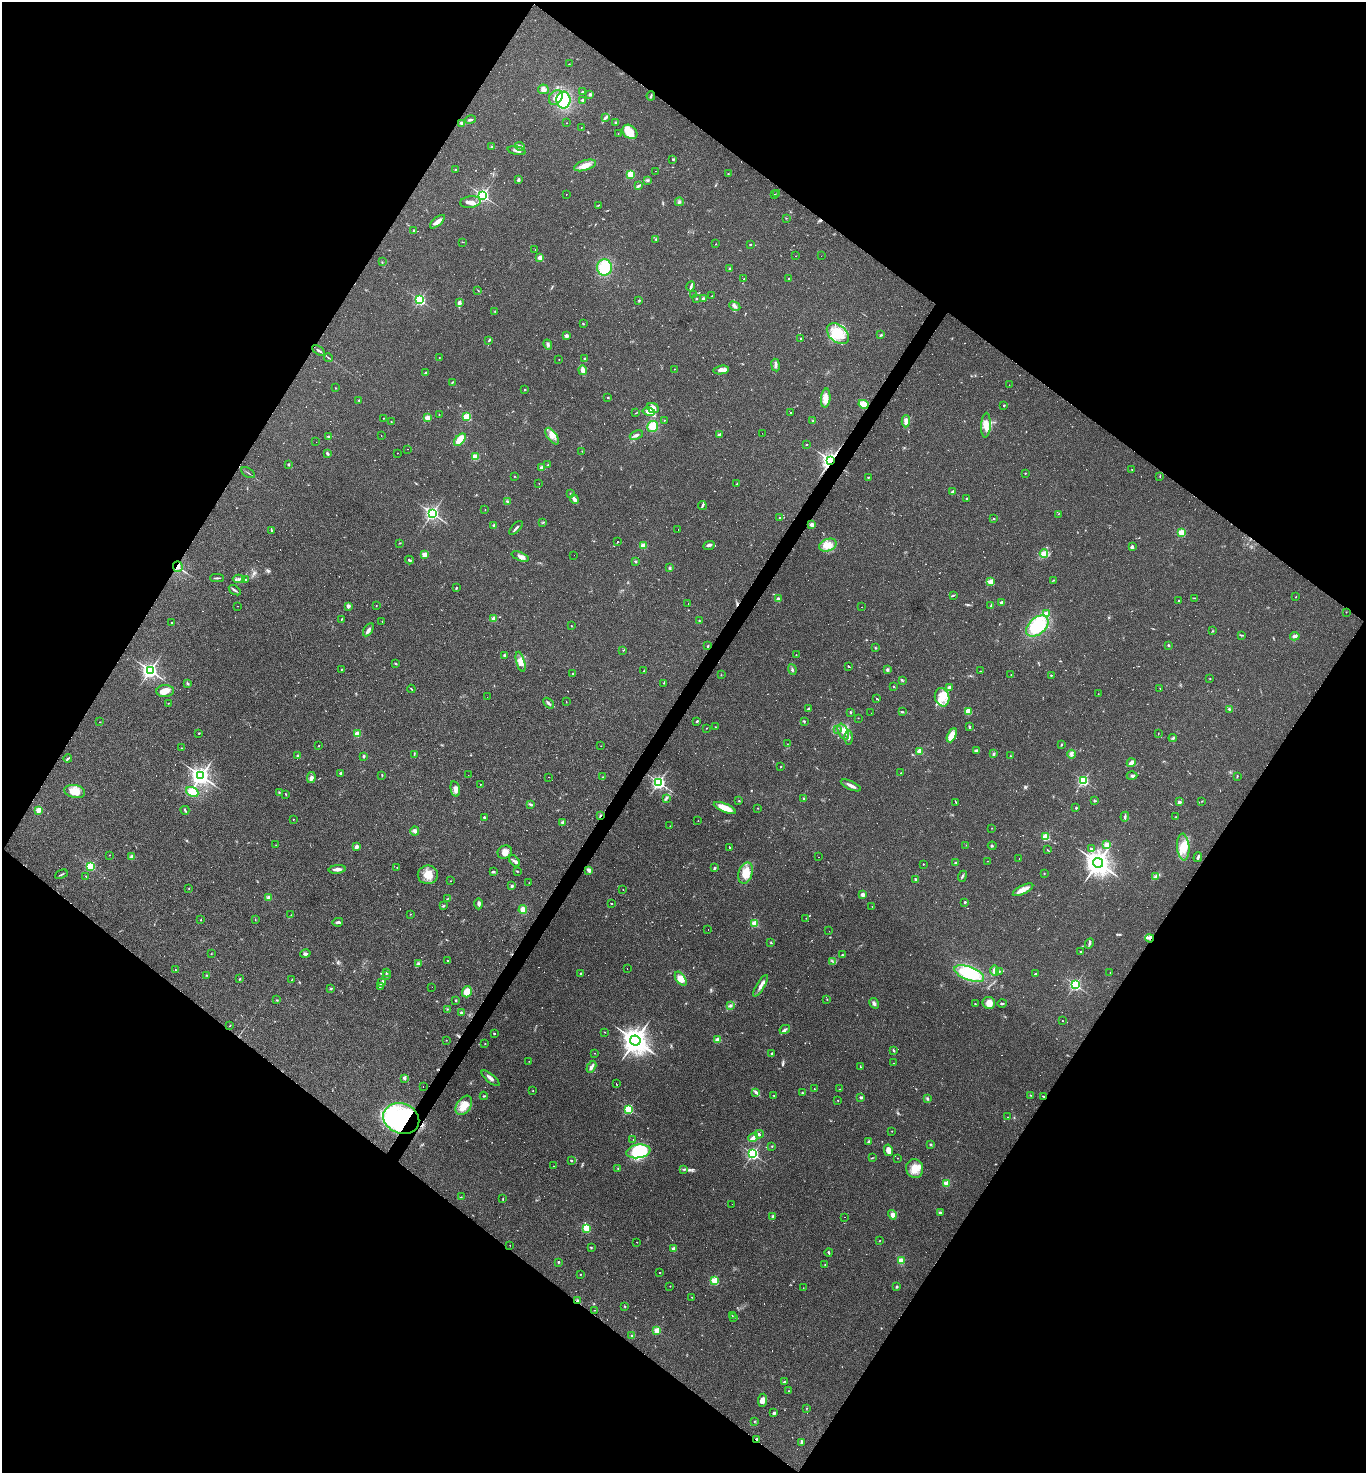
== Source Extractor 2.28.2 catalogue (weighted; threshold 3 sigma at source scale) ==
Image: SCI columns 288-5740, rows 1-5881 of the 5888 x 5881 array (HDU 1 of 3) = the unmasked area's bounding box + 8 px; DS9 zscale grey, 4 x 4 block average (1 PNG px = mean of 4 x 4 image px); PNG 1368 x 1475 px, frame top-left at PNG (2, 2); each listed source drawn as its Kron ellipse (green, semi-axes under 4 px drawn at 4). Shown black and unused: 49% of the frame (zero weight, under 2 of 3 exposures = <1% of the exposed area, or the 3 px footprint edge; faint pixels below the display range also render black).
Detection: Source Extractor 2.28.2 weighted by HDU 2 'WHT'. Background 0.071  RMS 0.007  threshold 0.0313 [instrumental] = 3 sigma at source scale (4.5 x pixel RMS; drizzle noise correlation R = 1.50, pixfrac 1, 0.05/0.05 arcsec/px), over >= 5 px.
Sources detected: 802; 12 too faint to see at this stretch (4 x 4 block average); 3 inside a brighter object's white glare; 143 cosmic-ray / hot-pixel residue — neither listed nor drawn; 16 coinciding with a brighter row at this scale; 37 inside a brighter listed object's ellipse — not listed separately; of the other 591, all 500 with FLUX_AUTO >= 1.07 (the completeness limit of this list) listed and drawn (91 fainter detections not listed), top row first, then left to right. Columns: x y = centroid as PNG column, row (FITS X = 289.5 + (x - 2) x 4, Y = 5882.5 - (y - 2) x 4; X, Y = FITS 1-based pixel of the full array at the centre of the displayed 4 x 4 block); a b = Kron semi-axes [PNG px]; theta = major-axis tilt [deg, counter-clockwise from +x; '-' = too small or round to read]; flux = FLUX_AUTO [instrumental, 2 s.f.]
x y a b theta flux
569 64 2 2 - 1.4
543 89 5 5 - 14
582 92 2 2 - 15
590 94 2 2 - 34
651 96 5 2 - 3.7
556 97 8 6 52 31
563 100 8 7 - 190
582 100 3 2 - 4.8
605 118 4 2 - 6.7
470 120 6 2 13 6.9
616 122 2 2 - 2.6
462 123 2 2 - 72
566 123 2 2 - 2
581 128 2 2 - 1.4
630 132 8 6 -42 64
618 134 2 2 - 2
520 146 5 3 - 10
492 147 3 2 - 3.4
517 151 9 2 -12 12
672 159 2 2 - 2.7
585 165 11 5 18 39
455 169 2 2 - 4.5
655 171 2 2 - 1.2
728 173 2 2 - 2
631 174 2 2 - 280
518 180 2 2 - 11
647 180 3 2 - 4.5
638 186 4 3 - 6.8
566 194 2 2 - 1.1
777 194 2 2 - 1.4
483 195 2 2 - 920
774 195 2 2 - 2.9
470 202 10 5 7 27
679 202 4 2 - 6.6
598 205 3 2 - 3
786 218 2 2 - 1.7
437 222 9 3 41 26
414 230 2 2 - 23
656 239 2 2 - 3.4
463 242 2 2 - 1.3
716 244 2 2 - 1.2
750 244 2 2 - 9.8
535 250 2 2 - 3.3
796 256 2 2 - 2
821 256 2 2 - 1.3
540 258 2 2 - 100
382 262 2 2 - 1.3
605 267 8 7 - 110
730 269 2 2 - 33
744 279 2 2 - 1.9
789 279 2 2 - 2.2
691 286 5 2 - 8
478 290 2 2 - 1.3
694 295 2 2 - 1.4
712 296 2 2 - 1.8
703 298 2 2 - 22
696 299 2 2 - 8.5
420 300 2 2 - 690
639 300 3 2 - 2.9
459 303 3 2 - 15
735 306 6 3 -28 10
495 311 2 2 - 2.3
583 324 3 2 - 2.9
838 334 13 8 -40 79
881 335 2 2 - 3.8
566 336 4 3 - 8.4
801 339 3 2 - 2.9
489 341 3 2 - 2.5
548 345 5 3 - 8.3
319 350 7 2 -35 8.7
439 357 2 2 - 1.4
329 358 4 2 - 2.7
585 358 2 2 - 3.7
559 359 2 2 - 1.3
775 365 6 2 -81 9.9
675 369 2 2 - 1.4
583 370 4 2 - 25
721 370 8 3 9 18
426 373 3 2 - 7.2
452 382 3 2 - 2.9
1009 385 2 2 - 1.1
335 388 2 2 - 4.6
525 390 2 2 - 9.1
608 397 2 2 - 6.2
826 398 9 4 85 31
359 400 2 2 - 3.2
863 404 5 4 - 43
1004 406 2 2 - 4.3
653 408 6 5 - 27
649 412 6 4 -13 40
636 413 2 2 - 1.6
791 413 2 2 - 99
439 415 2 2 - 1.5
467 417 2 2 - 310
383 418 2 2 - 4.1
427 418 2 2 - 130
664 420 2 2 - 1.3
813 421 3 2 - 3.3
906 421 6 3 87 24
391 422 2 2 - 5.2
986 425 12 5 87 38
653 426 6 5 - 57
762 433 2 2 - 3.6
719 434 3 2 - 7.2
636 435 7 3 22 10
381 436 2 2 - 1.7
552 436 9 4 -54 32
328 437 2 2 - 2.9
460 440 7 4 47 50
316 442 2 2 - 2.5
806 445 2 2 - 5.6
408 449 2 2 - 1.9
582 451 2 2 - 3.6
397 453 2 2 - 1.7
327 454 3 2 - 7.3
475 457 2 2 - 200
830 460 3 2 - 1300
288 464 2 2 - 20
547 465 3 2 - 2.3
542 468 2 2 - 94
1132 470 2 2 - 2.8
248 473 7 2 -34 3.9
1025 473 2 2 - 5.9
514 476 2 2 - 1.1
1160 476 2 2 - 1.3
868 477 2 2 - 3.1
539 483 2 2 - 1.6
737 484 3 2 - 2.5
953 492 3 2 - 12
570 493 2 2 - 1.8
967 498 2 2 - 15
574 499 5 2 - 19
508 502 3 3 - 4.8
702 505 4 2 - 6.9
485 510 2 2 - 1.3
432 513 3 3 - 920
1058 514 2 2 - 1.1
779 518 2 2 - 6.3
994 519 2 2 - 7.4
543 522 2 2 - 1.6
494 525 2 2 - 44
812 525 2 2 - 73
516 528 8 2 47 8.4
678 529 2 2 - 2.9
272 531 2 2 - 13
1182 533 2 2 - 240
618 542 2 2 - 85
400 543 3 2 - 2.2
709 545 6 2 23 8.5
828 545 9 6 20 41
643 546 2 2 - 140
1132 547 3 2 - 14
1044 553 4 4 - 17
425 554 2 2 - 110
574 555 2 2 - 1.1
520 556 9 3 -22 19
409 560 4 2 - 5.4
635 561 2 2 - 3.5
178 567 5 5 - 17
670 568 3 2 - 3.9
217 578 7 2 2 6.5
239 579 6 2 0 9.7
246 579 2 2 - 13
1054 580 3 2 - 2.6
991 582 2 2 - 160
456 588 3 2 - 4.1
235 590 6 2 -33 7.6
953 595 2 2 - 2.8
1296 597 2 2 - 1.5
1194 598 2 2 - 1.7
778 599 2 2 - 64
1179 600 2 2 - 6.4
688 603 2 2 - 3.4
1002 603 2 2 - 62
237 606 2 2 - 1.5
348 606 3 2 - 12
376 606 2 2 - 1.2
990 606 2 2 - 1.8
862 607 2 2 - 36
1346 612 2 2 - 1.8
1046 613 2 2 - 67
341 619 3 2 - 2.6
493 619 2 2 - 100
382 621 2 2 - 1.3
699 621 2 2 - 2.8
172 623 2 2 - 11
571 626 2 2 - 4.1
1037 626 13 8 42 220
368 630 7 3 57 13
1212 631 2 2 - 1.9
1242 635 3 2 - 3.4
1295 636 5 3 - 8.4
1168 645 2 2 - 6.8
708 646 2 2 - 11
876 648 2 2 - 4
623 650 2 2 - 1.3
504 655 3 2 - 5.5
796 655 2 2 - 3.6
521 662 10 4 -75 24
396 664 3 2 - 3
849 666 3 2 - 240
341 669 2 2 - 1.4
792 669 5 2 - 5.4
150 670 3 3 - 1200
887 670 3 2 - 8.2
643 671 2 2 - 1.7
980 671 2 2 - 2.4
573 673 2 2 - 13
1011 674 2 2 - 1.8
721 675 2 2 - 1.5
1051 675 2 2 - 2.2
1210 679 2 2 - 1.6
902 680 3 2 - 2.9
187 683 3 2 - 3.9
664 683 2 2 - 1.3
894 686 2 2 - 3.1
949 687 2 2 - 58
1160 688 2 2 - 2.5
411 689 4 2 - 3.7
165 691 9 6 5 33
1098 694 2 2 - 1.3
487 697 2 2 - 9.9
942 697 9 7 -74 47
877 698 2 2 - 150
566 702 2 2 - 1.2
168 703 2 2 - 1.8
549 703 6 2 -47 8.3
808 709 2 2 - 16
1229 709 3 2 - 3.4
968 711 4 4 - 31
903 712 3 2 - 3.5
851 713 3 2 - 3.1
871 713 2 2 - 1.6
858 718 2 2 - 1.5
697 721 3 2 - 5
804 721 3 2 - 3.3
100 722 2 2 - 1.2
715 727 2 2 - 1.7
969 727 3 2 - 5.5
707 728 2 2 - 1.3
837 729 2 2 - 2.8
843 732 8 5 -66 24
199 733 3 2 - 2.3
357 734 2 2 - 150
1158 734 2 2 - 1.4
952 735 8 4 66 43
848 738 7 3 90 14
1173 738 4 2 - 5.4
787 744 2 2 - 1.3
1061 745 3 2 - 3.2
319 746 2 2 - 1.9
601 746 2 2 - 2
181 748 3 2 - 2.3
977 750 3 3 - 5.4
920 751 2 2 - 160
994 754 3 2 - 4.3
1072 754 4 3 - 10
414 755 2 2 - 2.4
298 756 2 2 - 25
364 756 2 2 - 7.7
1010 756 2 2 - 2
68 759 4 2 - 4.9
1131 763 5 3 - 20
781 767 2 2 - 4.8
901 773 2 2 - 1.5
341 774 3 2 - 13
468 775 2 2 - 2.4
201 776 4 3 - 1800
382 776 3 2 - 2.7
1132 776 5 3 - 8.2
1237 776 3 2 - 2.5
549 777 2 2 - 1.4
603 777 3 2 - 2.4
311 778 5 4 - 12
1083 781 2 2 - 570
659 782 3 3 - 810
480 784 2 2 - 4.8
851 785 11 3 -24 18
455 789 8 3 -78 17
75 791 10 6 -11 61
192 792 6 4 -24 62
279 792 2 2 - 1.7
286 794 2 2 - 3.3
666 798 2 2 - 3.3
804 799 2 2 - 12
739 801 2 2 - 3.5
1095 801 3 2 - 3.8
1202 801 2 2 - 1.5
956 802 4 2 - 2.2
1179 802 2 2 - 44
530 804 4 2 - 7.6
725 808 12 4 -23 67
758 808 2 2 - 1.8
1076 808 2 2 - 12
38 810 2 2 - 140
185 810 4 2 - 4.7
600 816 3 2 - 4
484 817 2 2 - 22
1125 817 5 2 - 6.9
1176 817 2 2 - 1.6
293 819 2 2 - 4.8
698 821 2 2 - 3.1
562 822 4 2 - 4.4
670 826 2 2 - 1.4
992 828 2 2 - 1.2
415 831 4 3 - 8.6
1046 837 2 2 - 270
276 845 2 2 - 1.9
966 845 2 2 - 1.4
1106 845 2 2 - 120
992 846 4 2 - 4.1
356 847 2 2 - 65
729 847 2 2 - 180
1183 847 13 6 -86 55
1091 848 2 2 - 6.6
1048 850 4 2 - 2.2
505 852 7 6 - 25
110 855 2 2 - 1.1
132 857 3 3 - 16
818 857 2 2 - 1.3
1198 857 5 2 - 6.6
1019 859 2 2 - 2.5
514 861 7 2 -48 8.8
987 861 2 2 - 1.4
955 863 2 2 - 16
1098 863 5 4 - 3600
923 864 2 2 - 1.9
90 866 2 2 - 430
397 867 2 2 - 1.4
714 868 3 2 - 5.4
337 869 8 3 7 18
589 870 4 3 - 14
493 872 3 2 - 5.2
517 872 2 2 - 1.9
746 873 11 7 73 58
61 874 7 2 24 4.8
1044 874 3 2 - 1.4
428 875 10 9 - 50
86 876 2 2 - 3.5
962 876 5 2 - 5.7
1156 876 3 2 - 6.8
915 879 2 2 - 16
450 881 2 2 - 1.5
529 883 2 2 - 1.3
512 886 2 2 - 31
189 888 2 2 - 1.7
623 890 2 2 - 1.3
1023 890 11 3 27 38
863 895 2 2 - 72
269 898 2 2 - 94
447 899 2 2 - 1.7
965 902 2 2 - 4.9
611 903 2 2 - 2.9
479 904 6 3 90 8.2
443 906 3 2 - 3.5
872 906 2 2 - 1.2
523 910 4 4 - 29
410 914 2 2 - 1.2
291 915 2 2 - 2.2
806 918 2 2 - 1.7
255 919 2 2 - 1.1
201 920 2 2 - 6.1
338 922 5 3 - 9.3
755 923 2 2 - 230
708 929 2 2 - 1.2
829 931 2 2 - 1.4
1150 938 4 3 - 11
771 942 2 2 - 2
1089 943 5 2 - 6.4
1080 951 3 2 - 2.4
211 954 2 2 - 1.1
305 954 5 2 - 6.9
842 955 2 2 - 7.8
448 961 2 2 - 60
832 961 3 2 - 2.6
418 963 3 2 - 4.4
175 969 2 2 - 1.8
627 969 2 2 - 1.2
995 970 5 3 - 18
999 971 2 2 - 2.7
1110 972 2 2 - 1.3
387 973 3 2 - 3.6
580 973 2 2 - 10
969 973 15 6 -21 180
1035 974 2 2 - 3.4
207 975 3 2 - 1.9
387 975 3 2 - 4.9
240 979 3 2 - 3
292 979 3 2 - 1.9
681 979 8 4 -53 37
381 982 3 2 - 4.8
1075 985 2 2 - 610
380 986 3 2 - 4.2
761 986 12 3 59 21
432 987 2 2 - 1.7
330 989 2 2 - 1.7
467 992 6 5 - 39
827 999 2 2 - 1.7
277 1000 3 2 - 2.5
456 1000 3 2 - 2.8
874 1003 6 3 -59 12
989 1003 6 6 - 31
1002 1003 5 2 - 3.9
975 1004 2 2 - 2.3
730 1006 4 2 - 7.8
447 1009 2 2 - 2.3
461 1013 2 2 - 5
1062 1021 2 2 - 1.3
230 1026 2 2 - 1.7
785 1029 5 2 - 7.2
605 1032 3 2 - 1.6
494 1034 2 2 - 11
446 1040 2 2 - 1.1
635 1040 5 5 - 3800
717 1040 2 2 - 140
485 1044 2 2 - 1.8
893 1050 2 2 - 3.3
595 1053 2 2 - 1.2
771 1054 4 2 - 5.4
529 1061 2 2 - 1.6
894 1063 2 2 - 3.4
860 1066 3 2 - 2.8
591 1067 6 3 61 12
405 1078 3 2 - 6.3
490 1078 11 3 -40 16
616 1083 2 2 - 2.8
423 1086 2 2 - 1.2
814 1089 2 2 - 2.1
839 1089 2 2 - 1.1
533 1091 2 2 - 2.5
756 1092 4 3 - 8.3
802 1093 2 2 - 12
774 1095 2 2 - 1.4
1030 1095 2 2 - 2.2
484 1096 4 2 - 6.1
1044 1096 2 2 - 3.6
861 1097 2 2 - 31
927 1099 3 3 - 5
838 1100 2 2 - 5.8
464 1105 10 7 55 52
629 1109 2 2 - 400
1008 1117 2 2 - 1.3
401 1118 18 15 -23 580
892 1131 2 2 - 1.3
759 1134 4 2 - 3.9
753 1137 5 3 - 19
633 1139 2 2 - 1.5
868 1141 3 3 - 4.6
931 1144 2 2 - 5
772 1146 2 2 - 1.7
888 1150 6 4 -78 25
638 1151 12 6 9 210
753 1154 2 2 - 780
872 1158 2 2 - 1.7
898 1158 2 2 - 1.9
571 1161 2 2 - 13
553 1166 2 2 - 1.1
915 1168 9 8 - 46
618 1169 3 2 - 2.6
684 1170 2 2 - 4.6
946 1183 2 2 - 190
461 1197 2 2 - 1.7
503 1199 3 2 - 2.5
732 1204 2 2 - 1.7
940 1213 4 3 - 6
892 1215 5 4 - 12
773 1216 3 2 - 4.4
845 1217 2 2 - 2.3
586 1229 2 2 - 240
880 1241 2 2 - 1.7
636 1242 2 2 - 9.3
510 1245 2 2 - 5.7
591 1248 3 2 - 2.8
673 1249 2 2 - 81
829 1252 4 2 - 6.7
901 1261 3 3 - 30
558 1262 2 2 - 9.9
825 1265 2 2 - 4.1
659 1273 2 2 - 92
580 1275 2 2 - 1.7
714 1281 2 2 - 280
670 1286 2 2 - 1.9
897 1287 3 2 - 4.6
803 1288 2 2 - 1.2
691 1297 2 2 - 1.3
578 1301 3 2 - 7.6
625 1306 2 2 - 3.6
595 1310 2 2 - 2.1
732 1315 2 2 - 2.9
734 1318 2 2 - 210
657 1330 2 2 - 170
632 1335 2 2 - 3.3
784 1381 3 2 - 3.2
788 1391 2 2 - 1.5
762 1400 6 4 85 18
807 1408 2 2 - 1.7
774 1413 3 2 - 9.9
754 1421 2 2 - 2.7
756 1439 2 2 - 4.7
802 1443 3 2 - 10
Overlapping masked pixels (flux is a lower limit): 7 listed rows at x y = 830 460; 178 567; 600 816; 1150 938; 401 1118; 578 1301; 756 1439
Diffuse or blended objects may show on this block-average render without a row.